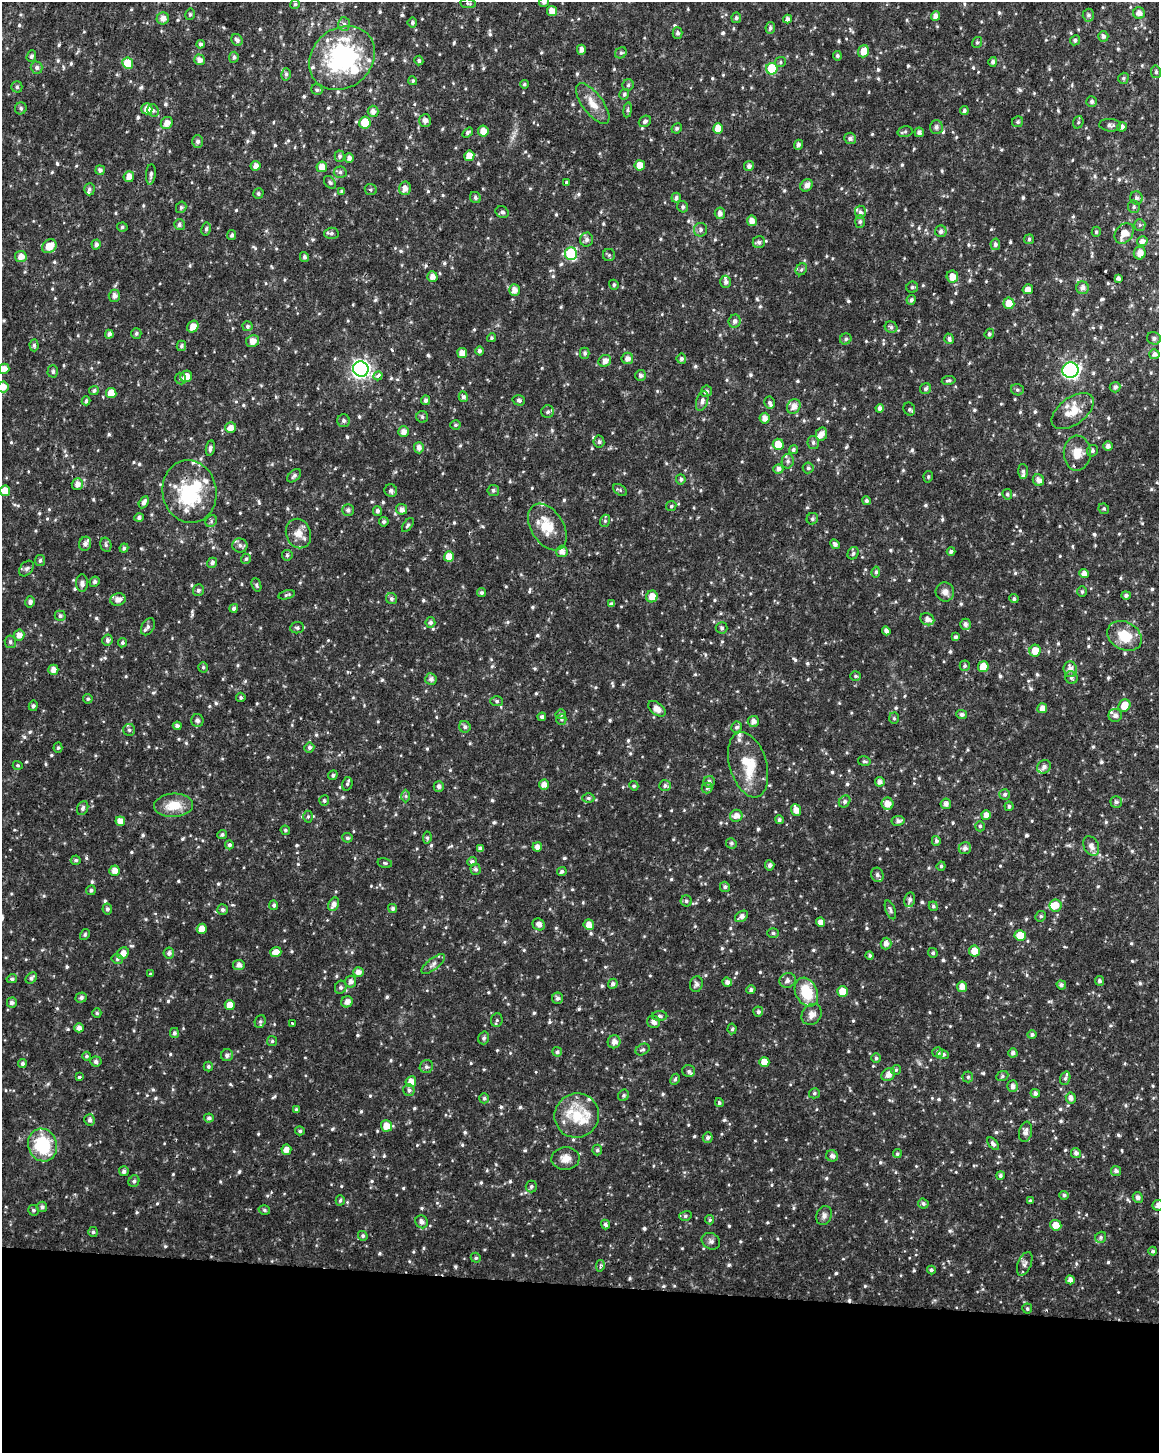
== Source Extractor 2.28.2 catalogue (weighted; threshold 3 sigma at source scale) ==
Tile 10 of 4 x 3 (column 2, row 3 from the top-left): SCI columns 1159-2315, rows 234-1684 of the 4637 x 4872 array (HDU 1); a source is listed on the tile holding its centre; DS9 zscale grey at full resolution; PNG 1161 x 1455 px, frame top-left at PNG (2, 2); each listed source drawn as its Kron ellipse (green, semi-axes under 4 px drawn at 4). Shown black and unused: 12% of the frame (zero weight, under 2 of 3 exposures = <1% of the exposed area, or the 3 px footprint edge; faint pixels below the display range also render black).
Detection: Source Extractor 2.28.2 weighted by HDU 2 'WHT'; one run over the whole footprint, this tile lists its part. Background 0.0215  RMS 0.0042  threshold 0.019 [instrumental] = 3 sigma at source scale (4.5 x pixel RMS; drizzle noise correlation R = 1.50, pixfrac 1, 0.0396/0.0396 arcsec/px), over >= 5 px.
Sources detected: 969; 1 inside a brighter object's white glare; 3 cosmic-ray / hot-pixel residue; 1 long thin detection or spike segment (spike, bleed or trail) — neither listed nor drawn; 33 inside a brighter listed object's ellipse — not listed separately; of the other 931, all 500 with FLUX_AUTO >= 0.726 (the completeness limit of this list) listed and drawn (431 fainter detections not listed), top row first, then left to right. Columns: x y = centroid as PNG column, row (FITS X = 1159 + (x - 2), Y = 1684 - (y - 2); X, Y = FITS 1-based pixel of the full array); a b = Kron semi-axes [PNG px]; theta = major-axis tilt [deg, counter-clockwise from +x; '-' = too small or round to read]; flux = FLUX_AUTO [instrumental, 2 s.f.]
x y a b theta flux
544 2 5 4 - 1.3
468 3 8 4 -6 0.83
295 4 5 4 - 0.75
552 11 5 5 - 4.2
1139 13 6 5 - 2.4
190 14 6 4 76 0.75
1088 15 6 5 - 1.1
935 16 5 4 - 2.5
163 18 6 6 - 2.6
736 18 5 5 - 1
788 19 4 4 - 1.8
412 23 5 4 - 0.9
344 24 7 6 - 1.3
770 28 5 5 - 1.1
678 33 5 5 - 1
1103 36 5 5 - 1.4
237 40 6 5 - 1.3
1075 40 5 5 - 0.95
977 42 5 5 - 0.74
201 44 4 4 - 1.3
581 50 5 4 - 1.9
863 51 6 5 - 3.9
621 53 6 5 - 0.82
31 56 6 4 69 0.87
837 56 4 4 - 0.95
234 57 5 5 - 0.93
342 58 35 29 39 60
199 60 5 5 - 2.1
419 61 5 4 - 0.94
780 62 6 5 - 0.74
993 62 5 4 - 1.1
128 63 5 5 - 9.9
37 68 6 6 - 1.4
772 69 6 5 - 20
1156 72 6 5 - 0.9
286 74 6 5 - 0.96
1123 78 5 5 - 0.76
413 81 4 4 - 0.78
524 84 4 4 - 0.73
628 85 5 5 - 0.9
17 87 5 5 - 0.84
317 90 6 5 - 0.81
624 94 5 4 - 0.85
1092 102 5 5 - 1.1
593 104 24 10 -53 6
21 108 6 5 - 1
147 109 5 5 - 3.6
153 110 6 5 - 1
628 110 7 4 82 0.74
373 111 6 5 - 2.2
964 111 4 4 - 1
425 121 6 6 - 1.9
645 121 6 5 - 1.1
1018 122 5 5 - 0.91
1078 122 6 5 - 0.74
167 123 6 5 - 3.2
365 123 6 5 - 8.3
1110 125 11 6 -5 1.4
936 127 7 6 - 1.4
1122 127 4 4 - 1.4
677 128 5 5 - 0.86
718 128 5 5 - 5.1
483 131 5 5 - 3.9
905 132 7 5 13 0.85
919 132 5 4 - 1.5
468 133 6 4 34 0.9
850 138 6 5 - 1.5
198 141 6 5 - 1.4
798 145 5 4 - 1.1
340 156 5 5 - 1
469 156 5 5 - 5.3
349 158 4 4 - 1.9
640 165 5 5 - 4.5
255 166 5 5 - 2.4
749 166 5 5 - 1.4
322 167 5 5 - 3.7
100 170 5 4 - 1.2
340 172 6 5 - 1.1
151 174 10 5 83 1.4
129 177 5 5 - 3.1
330 182 7 5 -51 0.86
566 183 3 3 - 0.73
806 185 7 5 44 2.3
405 188 7 6 - 2.4
89 189 6 5 - 0.95
371 189 6 5 - 0.74
342 191 4 3 - 0.83
258 194 5 5 - 0.78
475 198 6 5 - 1
676 198 5 4 - 1.2
1136 198 6 6 - 1.3
181 207 6 5 - 0.86
683 207 6 5 - 0.95
1134 207 6 5 - 0.84
502 212 7 5 -28 1.1
860 212 6 5 - 1.3
720 213 6 5 - 2.1
752 221 5 5 - 3.2
860 222 6 5 - 0.9
179 225 5 5 - 1.1
1140 225 6 5 - 0.8
122 227 5 4 - 0.74
206 229 6 4 79 0.84
701 230 7 6 - 1.3
941 231 6 6 - 1.4
1096 232 5 4 - 0.77
331 233 7 5 2 1.1
1124 233 11 8 51 5.1
232 235 5 4 - 1.1
1029 239 5 5 - 0.73
587 240 7 6 - 1.5
1142 241 5 5 - 1.9
759 242 6 6 - 1.4
96 244 5 4 - 1.5
995 244 6 5 - 1.2
49 246 8 6 37 6.2
1140 253 6 6 - 2.8
571 254 6 6 - 32
609 255 6 6 - 0.79
21 256 6 5 - 3.3
304 257 5 4 - 1.1
801 269 6 5 - 0.86
432 277 5 5 - 2.6
952 277 6 5 - 4.7
1118 278 4 4 - 1.4
726 282 6 5 - 1.3
614 285 5 4 - 0.82
912 287 6 5 - 0.88
1083 288 6 6 - 2
1028 289 5 5 - 2.4
514 290 6 5 - 2.7
114 296 6 5 - 2
911 300 5 4 - 1.1
1009 303 6 5 - 5
735 321 6 6 - 1.4
247 326 5 5 - 0.91
193 327 6 5 - 3.9
891 327 6 5 - 0.97
136 333 5 5 - 0.78
109 334 4 4 - 1.7
989 334 5 4 - 0.86
491 338 4 4 - 0.75
1154 338 7 6 - 1.4
846 339 6 5 - 0.98
949 339 5 4 - 1.1
252 341 6 6 - 3.2
34 345 6 4 -89 0.75
181 346 5 4 - 0.96
479 351 4 4 - 1.1
462 353 5 5 - 3.9
585 353 5 5 - 1
1154 354 5 5 - 1.7
627 358 6 5 - 2.2
681 359 5 5 - 1.1
605 361 6 5 - 2.5
4 369 5 5 - 2.9
361 369 8 7 - 160
1070 370 8 7 - 100
53 371 6 5 - 1.1
641 375 5 5 - 1.4
186 376 6 5 - 4.4
378 376 5 3 - 2.8
181 379 6 5 - 0.75
949 380 7 3 8 0.75
3 387 6 5 - 3.3
1115 387 5 5 - 1.3
926 389 6 5 - 0.94
94 390 5 4 - 1.1
1017 390 6 5 - 0.96
706 391 6 5 - 1.2
111 393 5 5 - 6.1
463 397 5 4 - 1.2
426 400 5 4 - 1.4
519 400 6 5 - 1.1
86 401 4 3 - 1
702 401 10 5 72 1.8
769 402 6 5 - 1
794 407 7 6 - 2.8
880 408 4 4 - 1.9
909 409 7 5 -64 0.94
1073 411 24 13 37 7.5
548 412 6 6 - 1.1
422 417 6 5 - 0.86
765 418 5 5 - 2.6
344 421 6 6 - 1.2
455 425 5 4 - 0.79
231 428 5 5 - 3.1
403 432 5 5 - 2.6
821 434 6 5 - 2.7
599 442 6 5 - 1
813 443 6 6 - 1.1
778 444 5 5 - 5.8
1108 446 5 4 - 1.7
210 448 8 4 81 1.2
419 448 5 5 - 2.1
793 450 5 4 - 0.9
1092 451 6 5 - 0.98
1077 453 17 13 88 6.1
788 461 7 6 - 1.3
808 468 5 5 - 0.85
778 469 5 5 - 1.8
1023 471 7 5 -87 0.98
294 476 8 5 44 1.2
928 477 6 4 77 0.73
681 479 5 5 - 0.9
1038 480 6 5 - 2.4
77 484 6 5 - 2.5
493 490 6 5 - 1.2
620 490 8 5 -32 0.81
5 491 5 5 - 5.6
391 491 6 6 - 1.3
189 492 31 27 -79 29
1007 494 5 4 - 0.84
866 501 4 4 - 1
144 502 6 4 62 1.7
671 506 5 5 - 0.76
401 509 5 5 - 2.1
1104 509 5 5 - 0.78
348 510 6 6 - 1.4
377 511 5 4 - 1.1
139 518 4 4 - 1.1
812 519 6 5 - 0.88
211 521 6 5 - 0.74
605 521 6 5 - 0.81
384 522 5 4 - 1
408 525 8 4 55 0.78
547 527 25 16 -58 11
298 534 15 12 -69 4.6
85 544 7 6 - 1.4
835 544 5 4 - 1.4
106 545 7 5 -76 0.93
240 545 7 7 - 1.4
124 548 4 4 - 1.1
562 551 6 5 - 2.5
951 551 4 4 - 1.1
853 553 6 5 - 0.95
287 555 5 5 - 0.88
449 557 5 5 - 5.5
246 559 5 5 - 0.73
40 560 5 5 - 0.96
212 563 5 5 - 1.3
26 569 9 6 50 1.2
876 572 5 4 - 0.76
1084 574 5 4 - 2.4
95 582 5 5 - 1
82 583 9 6 -87 2
256 585 7 4 -70 0.74
198 590 6 5 - 1.2
1082 591 5 4 - 0.8
945 592 9 9 - 2.7
481 593 4 4 - 0.86
287 595 8 4 13 0.76
1126 595 5 4 - 1.3
652 596 6 5 - 4.4
118 599 7 6 - 3
391 599 6 5 - 1
1014 599 4 4 - 0.89
30 602 5 4 - 1.4
611 604 4 3 - 1.1
234 608 4 4 - 1.6
60 616 5 5 - 1.1
927 619 7 6 - 2.2
430 622 5 5 - 1.3
965 624 5 5 - 1.5
148 627 9 6 60 1.6
297 628 7 5 7 0.92
722 628 6 5 - 0.98
886 631 4 4 - 1.6
19 635 5 5 - 2.9
1125 636 18 14 -30 10
956 637 4 3 - 1.1
107 640 5 5 - 1.3
10 642 6 5 - 1.1
122 643 5 4 - 0.87
1035 650 6 5 - 5
965 666 5 5 - 0.74
203 667 5 4 - 0.75
983 667 5 5 - 7.4
1070 669 8 6 -85 3
53 670 5 5 - 2.9
856 676 5 4 - 0.87
1071 678 6 6 - 1.1
431 679 6 6 - 1.8
241 697 5 4 - 0.83
88 699 5 4 - 0.76
497 701 6 5 - 0.91
33 706 5 4 - 0.95
1124 706 6 5 - 5.8
1042 708 5 5 - 2.7
657 709 10 6 -38 3.5
561 714 5 5 - 0.92
962 714 5 4 - 1.2
1115 715 6 6 - 2.1
542 717 4 4 - 1.2
894 718 6 5 - 0.79
561 719 5 5 - 0.75
197 721 6 6 - 1.4
753 721 5 5 - 2.2
177 726 4 4 - 1.4
465 727 6 5 - 1.3
736 727 5 5 - 1.3
129 730 6 6 - 1.1
309 747 5 5 - 1.1
58 748 5 4 - 0.77
864 761 6 5 - 0.75
18 765 5 4 - 0.74
748 765 34 18 -73 15
1044 767 7 6 - 1.6
333 775 5 4 - 0.86
709 782 6 5 - 1.6
880 782 5 4 - 2
347 784 7 5 75 0.89
544 785 5 5 - 2.8
665 785 6 5 - 1
634 786 5 4 - 0.82
439 787 5 5 - 1.5
707 788 5 5 - 0.95
1005 794 5 5 - 0.97
406 796 6 4 -89 0.74
588 798 6 4 0 0.85
324 801 5 5 - 0.82
845 801 6 5 - 1
1116 802 6 5 - 1.2
887 804 6 6 - 3.6
946 804 5 5 - 1.8
174 805 19 11 4 9.1
1009 806 4 4 - 0.87
83 808 7 5 67 1.1
796 810 6 5 - 3.3
986 815 5 4 - 2.9
736 816 6 6 - 2.8
308 817 6 5 - 0.73
779 820 4 4 - 1
120 821 5 5 - 3.1
898 821 7 5 10 1.4
980 826 5 4 - 0.75
285 830 5 4 - 0.75
222 835 5 4 - 0.93
347 838 5 5 - 0.88
427 838 6 4 82 0.76
936 841 5 4 - 1.1
731 843 5 5 - 0.85
229 845 4 4 - 1.1
1091 846 10 7 -63 2.5
537 847 5 4 - 2.4
965 848 6 6 - 1.6
480 849 4 4 - 1.7
76 860 5 4 - 0.86
472 862 5 4 - 1.2
385 863 7 4 -11 0.76
770 865 5 4 - 1.3
941 866 4 4 - 0.84
476 869 5 5 - 1.1
114 871 5 5 - 3
562 872 5 4 - 0.95
877 875 7 6 - 1.5
725 887 5 5 - 1
91 890 5 4 - 0.93
910 900 7 5 77 1.2
686 901 5 5 - 0.87
334 904 7 5 62 2.3
274 905 5 4 - 1
1055 905 6 6 - 4.4
933 906 5 4 - 0.77
393 908 4 4 - 1
107 909 5 5 - 1.2
222 910 5 5 - 1.2
890 910 10 5 -69 1.1
742 916 7 5 35 2.2
1041 916 5 5 - 0.86
821 922 5 4 - 2.7
539 924 6 5 - 2.3
589 925 5 5 - 3.3
202 929 5 5 - 4.2
773 933 5 5 - 0.95
85 934 6 4 60 0.73
1020 935 5 5 - 7.9
886 944 6 5 - 2.2
974 951 6 5 - 4.5
276 952 5 5 - 3.3
123 953 6 5 - 3.2
169 953 5 5 - 1.5
933 953 5 4 - 0.86
870 955 4 4 - 0.86
117 959 6 4 -14 0.88
433 964 14 5 38 1.8
239 965 5 5 - 1.8
358 972 5 5 - 2.4
150 974 3 3 - 1.2
31 978 6 5 - 1.2
12 979 5 4 - 1
787 980 8 7 - 1.7
1100 981 5 4 - 0.87
351 982 6 5 - 1.8
727 982 5 4 - 1.8
613 984 5 4 - 1.3
696 984 8 6 77 1.6
1061 985 5 4 - 1.3
341 987 6 5 - 1.1
962 987 5 5 - 3.5
751 990 4 4 - 1.2
806 992 15 11 -64 14
842 992 5 5 - 6
81 997 6 5 - 1.2
558 998 5 5 - 1.2
347 1002 6 5 - 2.4
12 1003 5 5 - 1.6
230 1005 5 5 - 4.3
758 1012 5 5 - 1.1
97 1013 4 4 - 0.78
812 1014 11 9 52 2.6
660 1016 7 5 0 0.95
497 1020 7 5 83 0.76
260 1021 7 5 70 0.85
654 1022 6 6 - 2.1
292 1023 4 3 - 1.4
79 1028 5 4 - 1.9
732 1029 5 4 - 0.79
174 1033 5 4 - 1.1
1032 1035 5 4 - 0.99
484 1038 6 5 - 1.1
272 1041 5 5 - 0.73
614 1042 6 6 - 2.4
643 1049 7 5 28 0.9
557 1052 5 5 - 1.1
938 1052 5 5 - 1.2
1013 1053 4 4 - 1.4
943 1054 6 4 -21 1.1
227 1055 6 6 - 1.4
86 1056 4 4 - 0.82
876 1058 5 4 - 0.98
96 1062 5 5 - 1.2
764 1062 5 5 - 4.6
22 1064 4 4 - 0.96
208 1067 5 4 - 0.81
426 1067 7 6 - 1.2
896 1070 5 5 - 0.74
689 1071 6 6 - 1
888 1075 7 6 - 2.5
1002 1076 6 5 - 0.78
79 1077 3 3 - 1.1
968 1077 5 5 - 0.8
1065 1078 7 5 73 0.92
675 1079 6 4 62 0.86
411 1082 5 5 - 4
1013 1086 6 5 - 1.8
409 1090 6 5 - 1.3
814 1093 5 5 - 0.82
1035 1093 4 4 - 1.4
624 1095 6 5 - 0.79
484 1098 5 5 - 0.96
1071 1098 5 5 - 2
719 1103 4 4 - 0.78
296 1109 3 3 - 0.74
577 1115 22 22 - 15
209 1118 5 4 - 1.3
90 1120 6 5 - 1.4
386 1126 6 5 - 4.6
300 1131 5 4 - 0.82
1026 1132 10 6 79 1.9
708 1138 5 5 - 1.3
993 1144 7 4 -49 1.1
43 1145 16 14 -71 25
286 1150 5 5 - 2.7
597 1150 5 5 - 0.95
1076 1153 5 5 - 1.6
897 1154 5 4 - 0.75
832 1156 6 5 - 1.6
566 1159 14 11 4 3.9
124 1171 5 5 - 1.3
1116 1171 5 5 - 1.4
1000 1176 4 4 - 0.99
134 1181 6 5 - 1.1
531 1186 6 5 - 0.84
1064 1195 5 4 - 0.83
1138 1197 5 5 - 1.6
340 1200 5 4 - 0.75
1030 1201 4 4 - 0.73
923 1203 5 5 - 0.95
1158 1206 6 5 - 2.1
42 1207 5 5 - 1.2
33 1210 5 5 - 0.84
264 1210 6 4 -17 0.8
824 1215 9 7 70 1.8
685 1216 6 5 - 0.84
710 1220 4 4 - 0.74
422 1222 7 6 - 2
605 1224 5 4 - 1.2
1056 1225 5 5 - 4.4
93 1232 5 4 - 0.88
363 1236 5 4 - 0.87
1101 1237 6 5 - 0.9
711 1241 9 8 - 1.4
1153 1251 4 4 - 0.98
476 1258 5 5 - 0.78
1025 1264 12 6 67 1.7
600 1266 6 4 81 0.94
931 1270 4 4 - 0.88
1070 1280 4 4 - 2.3
1027 1309 5 5 - 0.81
Overlapping masked pixels (flux is a lower limit): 1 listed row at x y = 189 492
Isophote crosses this tile's border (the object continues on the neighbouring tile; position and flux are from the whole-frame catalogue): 5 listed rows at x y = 544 2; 342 58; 4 369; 3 387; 1158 1206